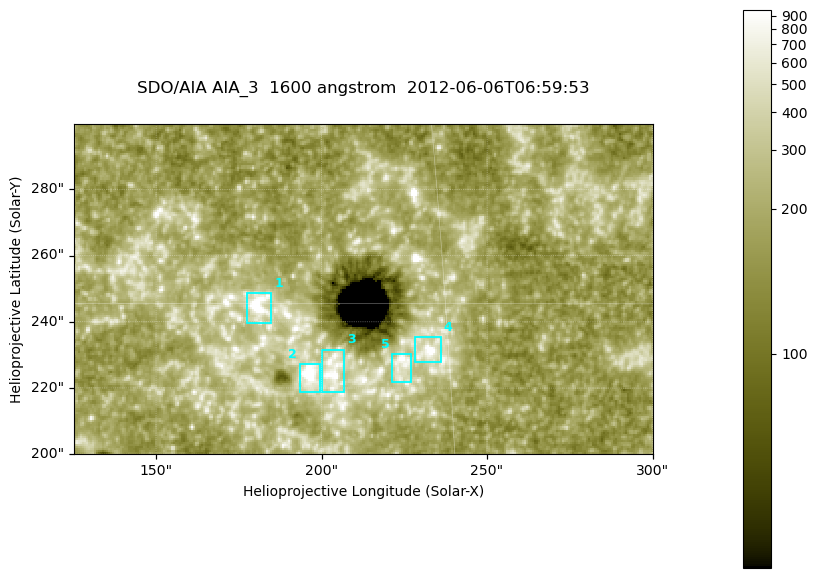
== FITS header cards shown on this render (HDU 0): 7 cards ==
TELESCOP= 'SDO/AIA '
INSTRUME= 'AIA_3   '
WAVELNTH=                 1600
WAVEUNIT= 'angstrom'
DATE-OBS= '2012-06-06T06:59:53.12'
CTYPE1  = 'HPLN-TAN'
CTYPE2  = 'HPLT-TAN'

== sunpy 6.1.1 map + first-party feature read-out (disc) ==
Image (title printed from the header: SDO/AIA AIA_3  1600 angstrom  2012-06-06T06:59:53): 287 x 164 px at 0.609 arcsec/px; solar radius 946 arcsec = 1552 px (partial field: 0.6% of the solar disc is inside the frame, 100% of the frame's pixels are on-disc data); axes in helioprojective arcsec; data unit not stated in the header (colour bar unlabelled)
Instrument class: DISC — disc imager (sunpy class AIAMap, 1600 A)
Bright regions (active regions / flare kernels): reference = the on-disc median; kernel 3 px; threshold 5 sigma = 336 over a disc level ~183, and >= 1.15x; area >= 47 px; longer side >= 3 px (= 1.8 arcsec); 5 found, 5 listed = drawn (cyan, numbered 1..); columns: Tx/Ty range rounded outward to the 2 arcsec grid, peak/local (2 s.f.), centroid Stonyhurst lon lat
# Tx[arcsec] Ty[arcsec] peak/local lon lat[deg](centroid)
1 176..186 238..250 13 +11 +15
2 192..200 218..228 10 +12 +14
3 200..208 218..232 6.3 +13 +14
4 228..236 228..236 7.2 +15 +14
5 220..228 222..232 6.4 +14 +14